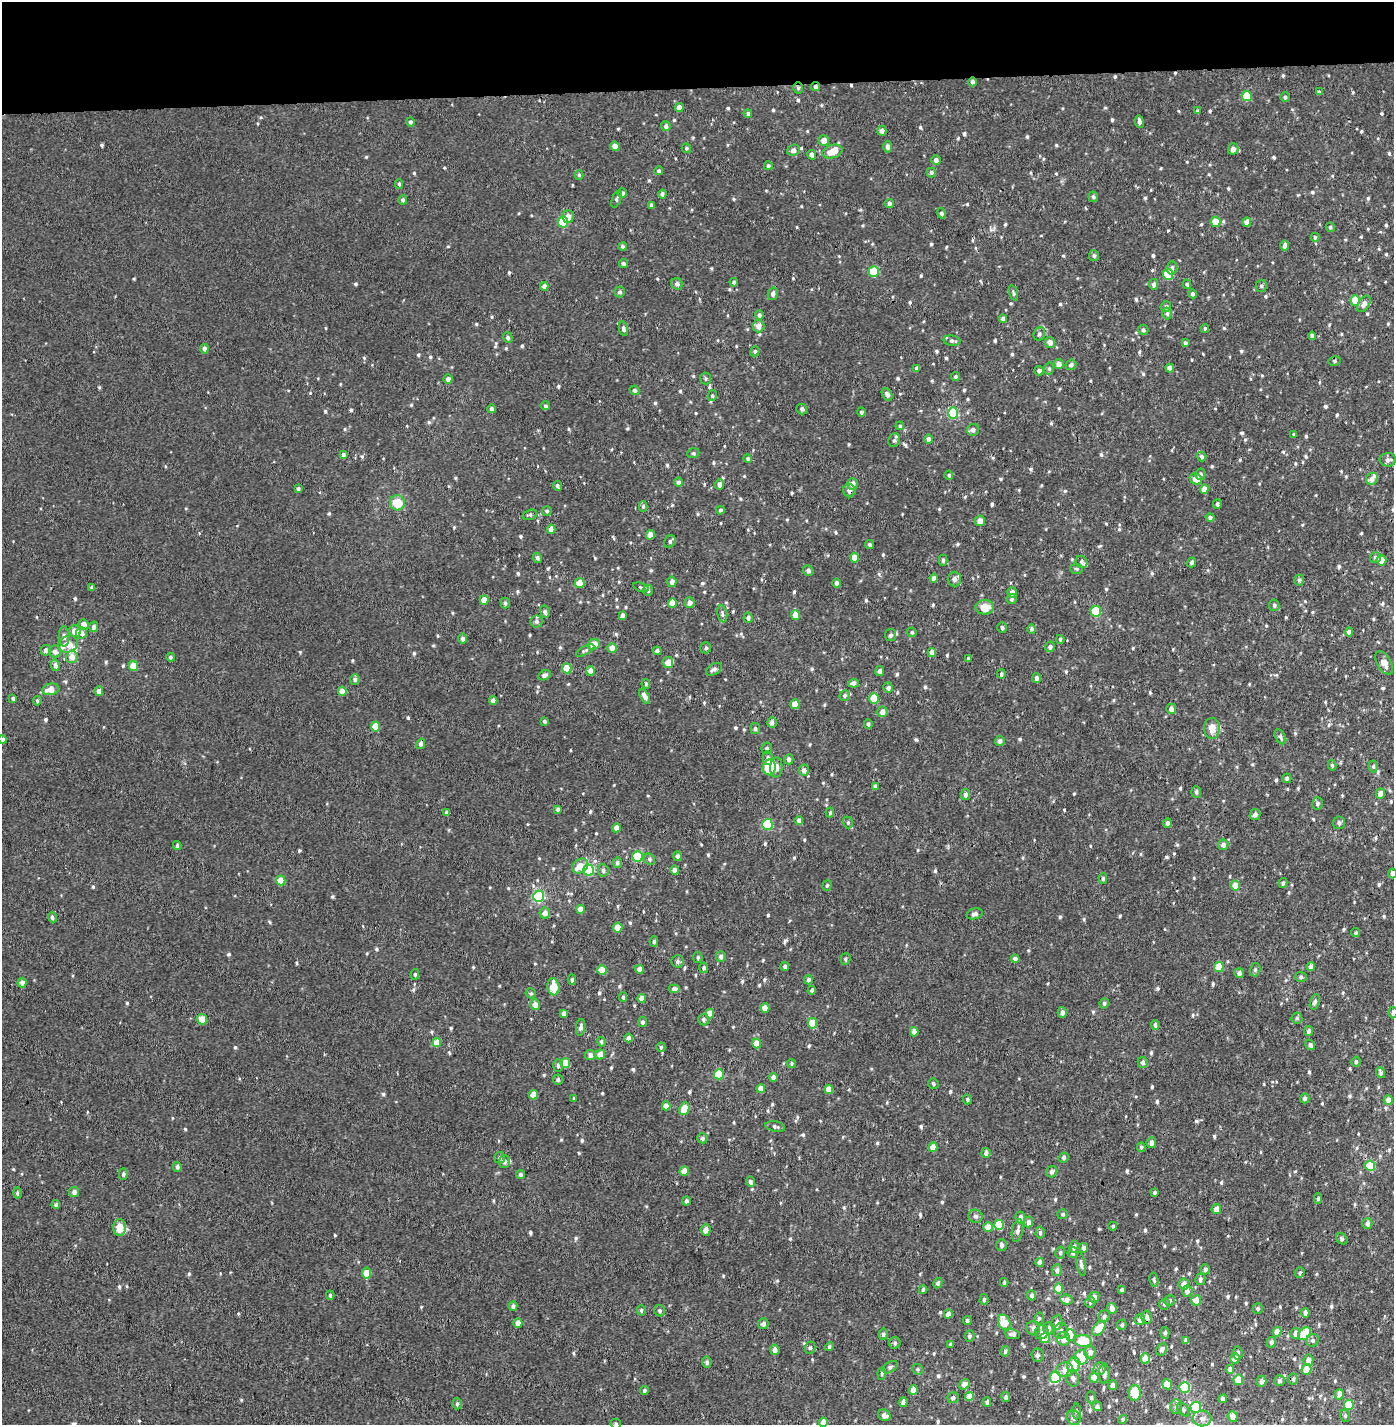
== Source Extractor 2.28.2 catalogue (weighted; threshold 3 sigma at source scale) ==
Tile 2 of 3 x 3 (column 2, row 1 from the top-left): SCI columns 1431-2822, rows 2970-4392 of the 4243 x 4517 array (HDU 1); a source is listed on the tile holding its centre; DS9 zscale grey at full resolution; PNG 1396 x 1427 px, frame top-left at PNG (2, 2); each listed source drawn as its Kron ellipse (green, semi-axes under 4 px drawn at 4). Shown black and unused: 6% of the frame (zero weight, under 3 of 4 exposures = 6% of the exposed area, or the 3 px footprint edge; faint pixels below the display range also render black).
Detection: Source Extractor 2.28.2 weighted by HDU 2 'WHT'; one run over the whole footprint, this tile lists its part. Background 0.00101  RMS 0.0036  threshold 0.0163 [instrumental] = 3 sigma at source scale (4.5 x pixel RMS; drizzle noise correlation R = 1.50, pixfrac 1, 0.0396/0.0396 arcsec/px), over >= 5 px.
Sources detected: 854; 12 inside a brighter listed object's ellipse — not listed separately; of the other 842, all 500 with FLUX_AUTO >= 0.577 (the completeness limit of this list) listed and drawn (342 fainter detections not listed), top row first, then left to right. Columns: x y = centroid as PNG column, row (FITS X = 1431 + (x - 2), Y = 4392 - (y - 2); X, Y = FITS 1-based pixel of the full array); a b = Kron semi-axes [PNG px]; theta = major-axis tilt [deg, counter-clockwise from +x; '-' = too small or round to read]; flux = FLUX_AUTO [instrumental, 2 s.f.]
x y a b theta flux
972 82 4 4 - 1.1
815 87 4 4 - 0.98
798 88 5 5 - 0.63
1319 92 4 4 - 0.59
1247 96 5 5 - 8.1
1285 97 5 5 - 0.75
679 108 4 4 - 2.1
1198 111 4 4 - 0.59
748 114 4 4 - 0.74
410 122 4 4 - 0.77
1139 122 6 4 -82 1.2
666 126 5 4 - 1.2
882 131 5 4 - 1.5
824 140 5 5 - 3
615 146 5 4 - 2.4
888 147 6 4 -88 0.95
686 148 5 4 - 0.71
1233 149 5 5 - 1.7
793 150 6 5 - 1.6
832 152 10 6 15 5.4
812 155 5 4 - 1.7
936 160 4 4 - 1.3
768 166 4 4 - 0.7
659 171 4 4 - 0.74
931 173 5 4 - 0.68
579 175 5 4 - 0.58
399 184 5 4 - 0.7
622 193 5 4 - 1
662 194 4 3 - 0.89
1093 197 5 5 - 0.7
616 199 9 4 68 0.67
403 200 5 4 - 0.95
889 203 4 4 - 1.1
652 205 4 3 - 0.98
941 213 5 4 - 0.91
568 216 6 5 - 2.3
563 222 5 5 - 15
1216 222 5 5 - 6
1247 222 4 4 - 2.4
1330 227 5 4 - 0.62
1315 237 4 3 - 0.62
1285 245 5 4 - 1.3
623 246 4 4 - 0.75
1094 255 6 5 - 0.75
623 264 4 4 - 0.88
1172 268 6 5 - 1.2
874 271 5 5 - 13
1168 274 5 5 - 12
734 282 4 4 - 0.67
677 284 6 5 - 1.1
1154 284 5 4 - 1
1187 284 5 4 - 0.7
544 286 4 4 - 1.4
1261 286 6 5 - 0.76
620 292 5 5 - 0.84
1013 293 8 4 -72 0.73
773 294 6 5 - 1.2
1193 294 4 4 - 0.89
1355 300 5 4 - 6.9
1364 304 9 5 58 1.8
1166 306 5 5 - 0.82
1167 313 6 4 -89 0.71
759 315 5 4 - 0.9
1003 319 4 4 - 1.3
758 326 6 6 - 2.3
1205 328 4 3 - 0.59
623 329 7 4 -78 0.93
1143 330 5 5 - 0.81
1039 334 7 5 64 0.9
1312 336 4 4 - 1.2
508 338 5 4 - 0.75
952 341 8 5 -9 0.97
1050 342 5 5 - 2.1
1185 343 4 4 - 0.69
204 349 5 4 - 1.2
755 351 5 4 - 0.66
1334 361 6 5 - 0.64
1059 364 5 5 - 2.2
1071 365 6 5 - 1.1
917 368 4 4 - 1.1
1170 368 4 4 - 1.8
1049 369 6 5 - 0.68
1039 371 5 4 - 0.9
955 377 4 4 - 0.71
705 378 6 5 - 0.66
448 379 4 4 - 1.3
635 390 5 4 - 0.93
887 394 7 5 -61 1.3
712 396 5 4 - 0.62
545 406 4 4 - 0.68
492 409 4 4 - 1.2
802 409 5 5 - 0.93
861 412 5 4 - 0.78
953 413 5 5 - 17
900 426 4 4 - 0.61
973 430 6 6 - 1.4
1294 435 3 3 - 0.67
928 439 5 4 - 1.7
894 440 7 5 67 0.85
693 453 6 4 20 0.59
343 455 4 3 - 1.1
1202 456 5 4 - 0.76
748 459 4 4 - 0.62
1388 460 8 7 - 1.4
1200 474 6 5 - 0.91
949 475 5 4 - 0.68
1196 479 6 5 - 3.1
1372 479 6 5 - 1.6
679 482 4 4 - 1.2
720 484 5 4 - 1.6
852 484 6 5 - 2.2
558 486 5 4 - 0.76
298 488 4 4 - 0.77
1204 489 4 4 - 2.9
849 491 6 6 - 1.4
397 503 7 7 - 6.9
1217 504 5 4 - 0.83
643 506 5 4 - 0.72
720 510 4 4 - 0.63
547 511 5 5 - 0.77
530 515 7 5 18 0.7
1210 517 4 4 - 0.83
980 521 5 5 - 2
551 529 4 4 - 2.2
650 535 5 4 - 2.3
670 541 6 5 - 0.86
869 544 5 4 - 0.65
1375 557 5 5 - 0.91
537 558 5 4 - 0.94
855 558 5 4 - 3.6
943 560 5 4 - 0.68
1381 560 5 5 - 3
1081 562 6 5 - 0.92
1191 562 5 4 - 0.78
1077 569 6 5 - 0.58
808 571 5 5 - 0.91
934 578 4 4 - 1.3
954 579 7 6 - 1.3
1299 580 5 5 - 0.74
672 582 5 4 - 1.4
580 583 5 5 - 7.1
836 583 5 4 - 0.96
92 587 4 4 - 0.83
641 587 8 3 -16 0.6
648 590 5 5 - 0.91
1012 592 5 5 - 1.6
1012 599 5 4 - 0.72
484 600 5 4 - 4.2
690 602 5 5 - 1.6
505 603 5 4 - 0.81
672 603 5 4 - 4.6
1274 605 6 5 - 0.82
985 607 9 7 3 4.8
1096 611 5 5 - 14
545 612 6 4 -75 1
722 614 8 5 -79 0.84
623 615 4 4 - 1.1
795 615 5 4 - 3.4
748 618 5 4 - 1.1
536 621 6 6 - 1.1
84 624 5 5 - 2.7
94 627 5 4 - 1.1
1002 628 5 4 - 0.9
1032 629 5 4 - 0.9
75 631 6 5 - 3.1
912 632 5 4 - 0.58
1349 632 4 4 - 1.6
81 633 5 5 - 2.1
891 635 6 5 - 0.88
64 636 10 5 -89 1.4
463 639 5 4 - 1.3
1060 639 4 4 - 0.66
68 644 10 8 23 3.6
593 644 6 5 - 4.6
1050 647 5 4 - 1
612 648 5 4 - 2.4
706 648 5 5 - 0.78
46 650 5 5 - 1.4
585 650 10 3 29 0.65
657 651 4 4 - 1.2
55 652 6 5 - 1.8
932 653 4 4 - 2.3
72 657 6 5 - 2
170 657 4 4 - 0.76
968 659 4 3 - 0.63
668 663 5 5 - 3.3
1384 663 13 7 -59 2.7
55 665 6 4 -77 1.4
133 666 5 4 - 5.9
567 668 5 4 - 7.1
714 669 8 5 29 1.1
590 671 5 4 - 2.7
880 671 5 4 - 1.1
1001 674 5 4 - 0.86
544 675 6 5 - 1.2
1036 678 5 4 - 1.1
355 679 5 4 - 1
854 683 5 4 - 1.3
646 684 5 4 - 0.58
888 688 5 5 - 0.97
50 689 8 5 12 3.8
99 691 4 4 - 1.6
342 691 5 4 - 2.9
845 695 5 5 - 0.71
645 696 8 4 -61 1.9
13 698 4 4 - 0.83
874 698 5 5 - 6.6
37 701 5 4 - 0.6
493 701 4 4 - 1.8
795 704 5 4 - 5
1171 709 5 5 - 1.4
882 712 5 5 - 1.9
544 721 4 4 - 0.72
772 723 5 4 - 1.5
868 724 5 4 - 0.71
376 726 5 4 - 6
1212 728 10 8 89 4.1
755 729 5 5 - 0.79
1280 737 8 5 -61 0.94
3 739 4 4 - 0.85
1000 741 5 5 - 1.2
421 744 5 4 - 1.2
767 748 6 5 - 0.67
768 758 6 5 - 1
789 759 5 4 - 1.3
1332 765 5 4 - 0.59
1373 766 6 4 88 0.62
769 767 8 6 -88 16
776 767 10 6 87 1.7
804 770 5 5 - 1.5
1287 778 5 4 - 0.72
875 786 4 4 - 0.94
1196 792 6 5 - 0.86
1380 794 5 4 - 2.2
965 795 5 4 - 1.3
1317 803 6 5 - 0.88
558 809 4 4 - 0.88
447 812 4 3 - 0.92
830 812 5 4 - 0.65
1255 815 5 5 - 1.3
799 820 4 4 - 1.5
848 822 6 4 -72 0.6
1167 823 4 4 - 1.1
1339 823 6 6 - 1.1
767 824 5 5 - 17
616 828 4 4 - 2.1
1223 845 5 5 - 1.5
177 846 4 3 - 0.6
637 856 5 5 - 14
677 856 5 4 - 1.1
649 859 6 5 - 0.72
617 863 5 4 - 0.93
580 866 9 6 37 4.7
588 870 5 5 - 25
603 870 6 5 - 0.83
674 870 4 4 - 2.4
1393 873 5 4 - 1.2
1103 879 5 4 - 0.7
281 880 5 4 - 5.4
1283 883 5 3 - 0.62
827 885 5 4 - 0.59
1235 885 5 5 - 3.8
538 896 5 5 - 34
581 909 4 4 - 2.8
545 913 5 5 - 1.8
975 914 8 5 17 1.2
52 917 5 4 - 0.84
618 928 5 4 - 3.7
1356 933 4 4 - 0.58
654 941 5 4 - 0.62
698 957 5 4 - 0.62
721 957 5 5 - 1.1
845 959 6 5 - 0.65
1015 959 4 4 - 1.5
677 961 6 6 - 1.2
785 966 4 4 - 0.71
1219 967 5 5 - 6.7
1311 967 4 4 - 1.5
704 968 5 4 - 0.75
639 969 4 4 - 2.3
602 970 5 4 - 4.1
1255 970 7 5 75 0.75
1239 973 5 5 - 1.3
415 974 5 4 - 0.59
1301 977 6 5 - 0.72
572 980 5 4 - 0.65
809 980 4 4 - 0.93
22 983 5 4 - 1.6
553 987 8 6 -82 6.2
674 989 5 4 - 1.7
812 990 4 3 - 0.83
531 993 5 5 - 0.6
623 997 5 4 - 0.61
642 998 4 4 - 2.9
1315 1002 8 4 72 0.78
1104 1003 5 4 - 0.66
535 1005 5 5 - 2.2
765 1008 4 4 - 3.1
1062 1012 5 4 - 1.3
564 1013 4 4 - 1.4
710 1013 5 4 - 4.6
1393 1013 6 4 86 1
1297 1018 5 5 - 0.68
202 1019 5 5 - 4.5
704 1019 6 5 - 0.82
642 1022 5 4 - 0.79
812 1023 5 4 - 8
1155 1025 5 4 - 1
581 1027 8 4 80 1.2
1308 1031 5 4 - 0.87
914 1032 5 4 - 2
628 1038 4 4 - 1.6
437 1042 4 4 - 5
601 1042 5 4 - 0.79
757 1044 5 4 - 4
1310 1045 5 4 - 0.89
661 1047 4 4 - 0.58
600 1054 5 5 - 3.3
590 1055 5 5 - 1.4
1143 1062 5 5 - 1.1
1356 1062 5 4 - 0.68
565 1063 5 4 - 6.2
791 1063 4 4 - 0.62
558 1066 6 5 - 0.77
1380 1073 6 4 -68 0.75
719 1074 5 5 - 11
773 1077 4 4 - 1.8
558 1080 5 5 - 0.81
933 1084 5 5 - 0.61
761 1088 4 4 - 2.4
829 1089 4 4 - 3.3
533 1095 5 4 - 4.6
574 1098 4 3 - 0.62
1305 1098 5 4 - 0.9
967 1099 5 4 - 0.71
1388 1100 5 4 - 2.2
666 1106 4 4 - 2.2
684 1109 6 5 - 6
775 1127 10 5 -11 0.92
702 1138 5 5 - 0.82
1151 1143 5 4 - 1.4
933 1147 5 4 - 3.1
1141 1147 5 4 - 0.59
986 1153 5 4 - 1.3
500 1158 5 5 - 0.79
1064 1158 5 4 - 0.93
504 1161 6 5 - 1.6
1370 1166 5 5 - 12
177 1167 5 4 - 0.91
684 1171 5 4 - 3.5
1052 1172 6 5 - 1.3
123 1174 6 4 89 0.69
520 1175 4 4 - 0.71
750 1182 5 4 - 1
74 1192 5 5 - 1.5
1155 1192 3 3 - 0.6
17 1193 5 4 - 0.7
1318 1199 5 4 - 0.65
686 1201 4 4 - 0.92
56 1205 4 4 - 0.77
1216 1209 5 5 - 2.1
1063 1214 5 5 - 0.63
975 1216 7 6 - 1.1
1020 1217 6 5 - 1.5
1028 1222 5 5 - 1.4
1367 1223 5 5 - 1.4
999 1225 5 5 - 9.7
1113 1226 4 4 - 0.6
119 1227 8 6 90 4.7
988 1227 5 4 - 4.4
706 1230 6 4 87 1.6
1018 1230 11 5 79 1.4
1040 1233 6 4 87 0.71
1342 1239 6 5 - 0.72
1002 1245 6 5 - 1
1074 1247 6 4 78 0.84
1084 1248 4 4 - 1.1
1060 1253 6 5 - 0.62
1073 1253 5 5 - 0.95
1040 1262 4 4 - 2.3
1081 1264 12 4 -80 1.1
1205 1269 5 4 - 0.98
1057 1270 6 5 - 1.2
367 1273 5 4 - 4.5
1300 1273 5 5 - 0.63
1200 1279 6 5 - 1
1154 1280 7 4 -78 0.62
1004 1282 4 3 - 0.65
938 1283 5 4 - 0.8
1184 1284 6 5 - 2.4
1059 1288 5 4 - 6.4
923 1290 4 3 - 0.59
1122 1290 4 4 - 0.68
1187 1291 5 5 - 1.7
330 1295 4 3 - 0.62
1032 1295 5 4 - 1.1
1094 1297 5 5 - 1.5
984 1299 5 4 - 0.66
1066 1300 6 5 - 1.9
1170 1300 5 5 - 0.73
1196 1300 5 5 - 3.8
1090 1302 6 5 - 0.58
1164 1304 5 5 - 0.78
513 1306 5 4 - 0.98
1112 1308 5 5 - 2.3
1258 1308 5 5 - 0.61
641 1310 5 4 - 0.68
660 1311 6 5 - 0.75
1305 1313 5 4 - 1.1
948 1314 4 4 - 1.7
1104 1316 6 5 - 1.1
1147 1317 6 5 - 1.3
1039 1318 6 5 - 0.73
1140 1320 5 5 - 2.2
967 1321 4 4 - 0.73
1004 1322 8 6 -64 5.3
1057 1322 7 5 83 2
518 1323 5 4 - 2.3
763 1324 5 5 - 1.1
1122 1325 5 4 - 0.68
1033 1328 7 6 - 1.4
1048 1328 6 5 - 1.2
1099 1328 8 5 50 6.5
1061 1331 8 7 - 1.6
1042 1332 7 6 - 1.2
1277 1332 5 4 - 3.3
1165 1333 6 4 88 0.78
1295 1333 5 5 - 1.7
883 1334 5 4 - 0.93
1013 1334 7 5 -8 1.3
1304 1334 7 5 46 8.4
1070 1335 6 5 - 2.1
970 1336 6 5 - 0.85
1045 1338 5 5 - 9.5
1063 1339 7 6 - 2.3
1186 1340 4 4 - 1.2
1313 1340 6 6 - 0.98
1083 1341 9 6 -7 13
1271 1342 5 4 - 0.96
895 1343 6 5 - 0.69
950 1344 4 4 - 0.61
829 1347 5 4 - 0.66
810 1348 6 5 - 0.67
1162 1349 6 5 - 1.4
775 1350 5 4 - 1.4
1005 1351 5 4 - 0.75
1090 1352 6 6 - 1.8
1238 1353 6 4 -84 0.79
1037 1355 6 6 - 1.1
1081 1357 7 6 - 9.9
1145 1358 5 4 - 3.8
1235 1358 5 4 - 3.7
1308 1360 6 5 - 2.1
707 1362 5 4 - 0.93
1074 1365 7 6 - 4.6
890 1367 8 5 35 0.81
918 1369 5 5 - 0.58
1099 1369 6 6 - 1.2
1230 1369 4 4 - 1.4
1306 1369 5 5 - 5.5
1065 1370 8 7 - 3.4
882 1373 6 4 83 0.6
1104 1374 10 5 90 1.2
1055 1377 6 5 - 23
1073 1378 8 6 -76 1.3
1094 1378 5 4 - 5.5
1293 1379 5 5 - 0.69
1238 1380 5 5 - 4.8
1261 1381 5 5 - 1
1280 1381 5 5 - 0.89
964 1384 6 5 - 1.7
1167 1384 5 4 - 3.9
1113 1385 5 4 - 1.3
1185 1387 5 5 - 20
644 1390 4 4 - 0.63
913 1390 5 4 - 3.5
1135 1393 8 6 88 8.8
1339 1394 5 4 - 2.7
969 1397 4 4 - 4.1
1006 1397 5 4 - 0.98
1091 1397 6 4 87 0.66
953 1398 6 5 - 0.84
1223 1399 4 4 - 1.4
903 1402 5 4 - 1.3
987 1402 5 3 - 0.72
457 1404 6 4 87 0.68
1349 1405 5 4 - 8.1
1097 1406 5 5 - 1.2
1176 1407 7 5 88 1
1196 1407 5 5 - 17
1183 1410 8 5 -49 0.69
1076 1411 8 4 90 0.64
884 1415 6 5 - 1.4
1233 1416 5 5 - 2.7
1345 1416 6 5 - 0.59
1073 1418 8 6 -59 1.1
1202 1418 9 8 - 1.8
1123 1419 5 4 - 0.61
823 1422 5 4 - 2.6
616 1424 5 5 - 0.65
Overlapping masked pixels (flux is a lower limit): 4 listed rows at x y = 972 82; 815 87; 798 88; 849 491
Isophote crosses this tile's border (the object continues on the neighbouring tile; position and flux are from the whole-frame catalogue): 5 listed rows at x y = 3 739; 1393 873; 1393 1013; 823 1422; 616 1424